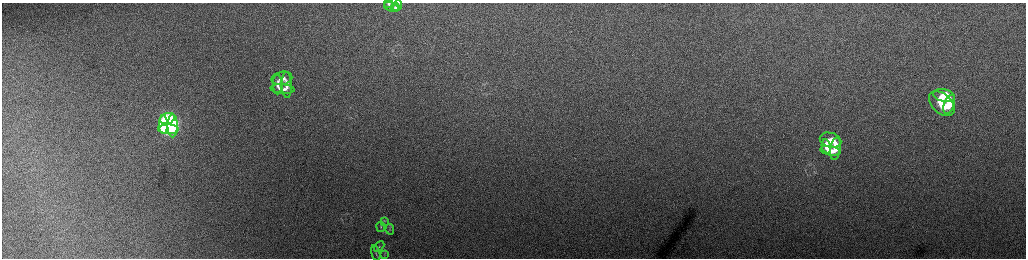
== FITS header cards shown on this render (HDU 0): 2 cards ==
NAXIS1  =                 2048 /fastest changing axis
NAXIS2  =                  512 /next to fastest changing axis

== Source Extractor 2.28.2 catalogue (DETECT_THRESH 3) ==
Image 2048 x 512 px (HDU 0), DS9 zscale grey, zoomed out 1/2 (1 PNG px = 2 x 2 image px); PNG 1028 x 260 px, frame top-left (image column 1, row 511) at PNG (2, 3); each listed source drawn as its Kron ellipse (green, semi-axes under 4 px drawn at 4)
Background 156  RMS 1.8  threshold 5.41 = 3 sigma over >= 5 px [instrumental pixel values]
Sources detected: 25; all 25 listed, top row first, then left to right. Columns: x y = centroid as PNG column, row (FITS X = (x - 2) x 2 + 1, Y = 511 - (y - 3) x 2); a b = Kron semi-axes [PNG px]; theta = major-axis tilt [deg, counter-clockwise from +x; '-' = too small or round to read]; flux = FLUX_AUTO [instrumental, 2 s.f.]
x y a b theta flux
388 4 4 3 - 660
397 6 6 3 74 850
391 7 7 3 -20 1000
395 7 4 3 - 440
282 78 10 6 10 2500
277 84 10 4 -89 2000
287 85 13 5 -88 2200
282 89 12 4 -5 2200
944 95 11 6 -13 12000
942 104 15 9 -42 19000
949 104 10 5 69 9300
167 119 8 5 18 35000
163 124 9 4 -89 33000
173 126 11 5 90 45000
168 129 10 5 -1 34000
830 140 11 7 -16 6900
826 146 7 4 -79 4600
835 149 11 5 81 5700
830 151 10 4 -10 5300
384 221 4 2 - 250
381 227 5 3 - 480
390 229 5 2 - 380
379 246 6 4 44 560
376 253 8 4 -76 850
385 255 3 2 - 300
At the frame edge (FLAGS 8, measured only in part): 1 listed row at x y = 388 4